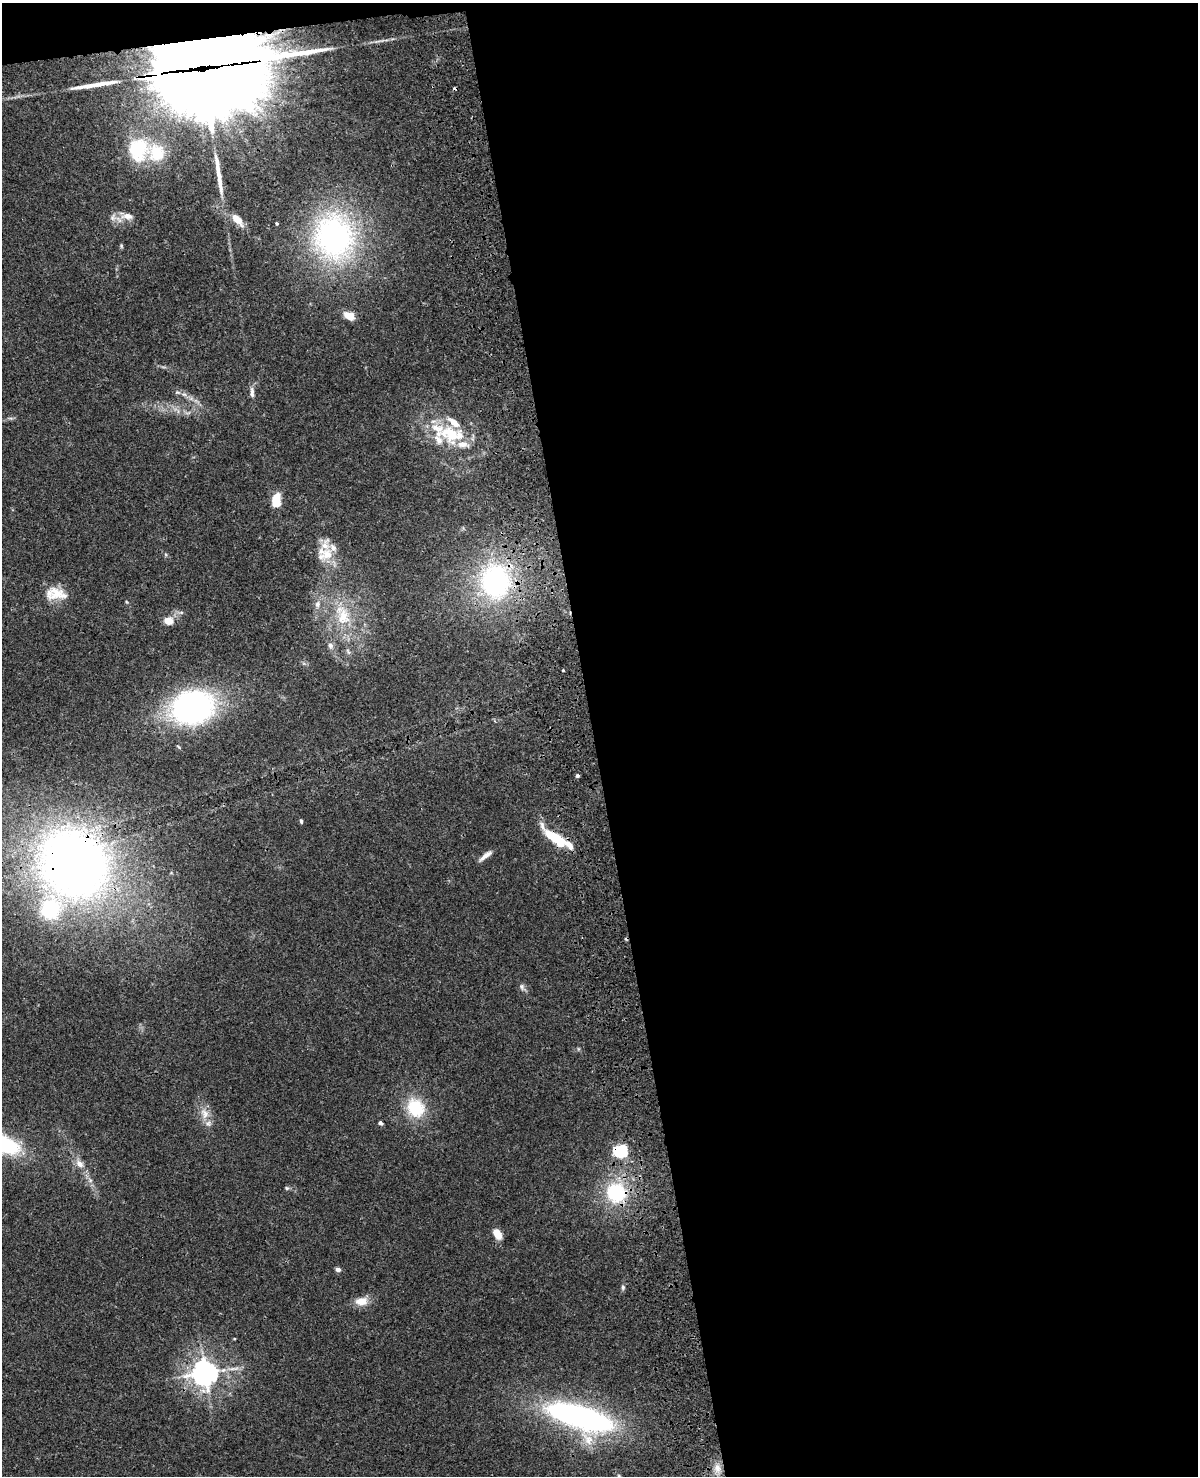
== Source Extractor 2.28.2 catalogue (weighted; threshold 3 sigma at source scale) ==
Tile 4 of 4 x 3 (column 4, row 1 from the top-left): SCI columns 3708-4903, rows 3223-4696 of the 5020 x 4865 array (HDU 1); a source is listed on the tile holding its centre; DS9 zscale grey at full resolution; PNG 1200 x 1478 px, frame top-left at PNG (2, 3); no overlay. Shown black and unused: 51% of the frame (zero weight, under 3 of 4 exposures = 6% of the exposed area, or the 3 px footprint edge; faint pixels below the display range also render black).
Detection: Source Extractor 2.28.2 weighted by HDU 2 'WHT'; one run over the whole footprint, this tile lists its part. Background 0.0273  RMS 0.0023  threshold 0.0104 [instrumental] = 3 sigma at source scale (4.5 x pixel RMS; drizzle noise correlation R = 1.50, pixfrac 1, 0.05/0.05 arcsec/px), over >= 5 px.
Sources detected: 60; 2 inside a brighter object's white glare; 2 cosmic-ray / hot-pixel residue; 2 long thin detections or spike segments (spike, bleed or trail) — not listed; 11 inside a brighter listed object's ellipse — not listed separately; the other 43 listed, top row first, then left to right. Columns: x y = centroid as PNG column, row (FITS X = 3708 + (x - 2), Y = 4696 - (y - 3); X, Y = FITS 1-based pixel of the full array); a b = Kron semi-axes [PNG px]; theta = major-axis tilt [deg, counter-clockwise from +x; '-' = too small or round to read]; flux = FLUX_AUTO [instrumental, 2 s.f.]
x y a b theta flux
201 69 56 27 6 8100
138 149 23 20 84 16
127 216 18 9 -5 2.4
237 219 15 7 -46 3.2
277 223 3 3 - 0.4
334 237 49 42 -77 59
121 246 6 4 -71 0.31
349 316 13 8 -25 2.6
177 392 8 5 6 0.54
252 392 17 5 -87 1.1
451 434 29 23 -38 11
276 500 17 10 84 3.5
327 554 19 16 25 4.7
495 581 31 25 -83 44
56 593 23 17 6 4.7
317 604 9 7 87 1.2
343 617 30 19 -84 9.6
168 621 10 8 -2 2.6
330 645 8 7 - 0.88
563 670 3 3 - 0.41
192 707 37 29 11 62
577 776 5 4 - 0.39
301 821 5 3 - 0.34
555 837 26 8 -35 9.8
486 856 18 5 39 1.4
73 863 64 56 -44 190
522 987 10 5 -75 0.69
415 1108 22 18 -59 10
205 1113 17 11 -68 2.7
380 1123 4 4 - 0.63
3 1144 39 18 -23 21
617 1151 21 10 -30 6.4
80 1164 12 9 -45 1.7
287 1188 6 5 - 0.39
616 1193 29 27 -47 16
497 1234 12 7 -60 3.1
338 1269 6 5 - 0.72
623 1287 7 5 78 0.49
361 1301 17 11 8 2.7
234 1339 4 3 - 0.18
205 1373 8 8 - 230
580 1417 64 21 -17 73
717 1468 13 9 -80 2
Overlapping masked pixels (flux is a lower limit): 7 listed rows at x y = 201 69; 495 581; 555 837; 73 863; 617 1151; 616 1193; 205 1373
Isophote crosses this tile's border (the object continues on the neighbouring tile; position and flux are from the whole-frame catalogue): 1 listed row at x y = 3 1144